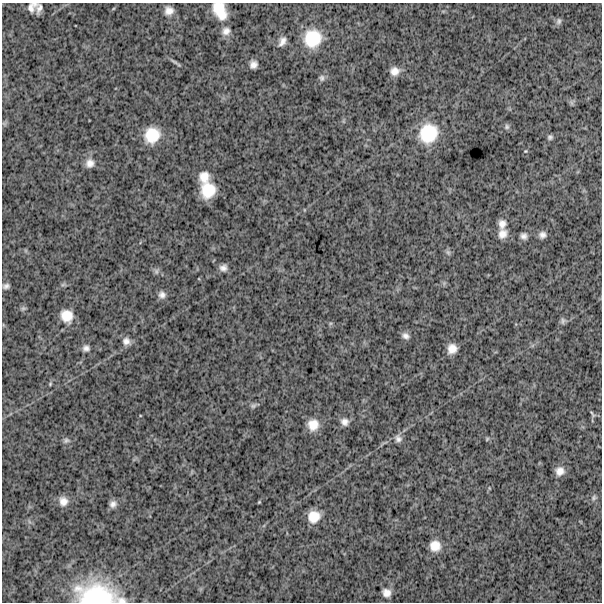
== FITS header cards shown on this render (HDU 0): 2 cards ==
NAXIS1  =                  600
NAXIS2  =                  600

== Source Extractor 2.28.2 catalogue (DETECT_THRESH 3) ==
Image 600 x 600 px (HDU 0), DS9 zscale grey, 1 PNG px = 1 image px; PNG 604 x 604 px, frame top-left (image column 1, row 600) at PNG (2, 3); no overlay
Background 1620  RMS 270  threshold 811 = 3 sigma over >= 5 px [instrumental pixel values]
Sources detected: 55; all 55 listed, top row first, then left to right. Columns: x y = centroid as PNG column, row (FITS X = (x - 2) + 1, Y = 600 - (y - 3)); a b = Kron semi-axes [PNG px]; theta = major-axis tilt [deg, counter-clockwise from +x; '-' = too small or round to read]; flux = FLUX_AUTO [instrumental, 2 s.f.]
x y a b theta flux
32 7 12 8 46 1.2e+05
39 8 10 5 73 8.1e+04
220 10 19 12 -62 4.1e+05
169 11 9 8 - 1.3e+05
559 21 9 7 70 4.9e+04
226 31 11 10 - 1.1e+05
312 38 21 19 60 6.3e+05
282 41 11 7 57 1.0e+05
174 61 14 4 -31 4.6e+04
253 64 7 7 - 1.0e+05
394 71 11 10 - 1.4e+05
322 78 9 7 77 5.3e+04
572 103 7 4 -71 3.2e+04
507 127 7 6 - 4.2e+04
428 133 22 20 59 7.3e+05
152 135 18 16 57 4.8e+05
550 137 6 6 - 4.0e+04
525 151 4 4 - 1.6e+04
90 163 11 10 - 1.3e+05
204 177 12 11 - 2.1e+05
208 190 14 13 - 4.5e+05
502 224 12 10 81 1.3e+05
502 234 13 11 61 1.5e+05
542 235 8 8 - 8.2e+04
524 236 7 6 - 7.3e+04
448 252 8 5 -63 4.2e+04
223 268 9 8 - 8.5e+04
156 271 8 6 -76 5.0e+04
6 286 7 5 11 5.7e+04
162 295 10 9 - 8.5e+04
23 308 8 5 7 3.3e+04
67 316 12 11 - 2.7e+05
563 321 10 5 86 4.8e+04
406 336 10 7 -26 8.1e+04
126 341 10 9 - 1.0e+05
86 348 9 8 - 7.0e+04
452 349 9 9 - 1.7e+05
50 384 5 4 - 2.1e+04
253 406 9 6 30 4.3e+04
592 414 10 3 -57 3.1e+04
344 422 10 9 - 1.0e+05
313 425 12 11 - 2.5e+05
398 439 10 8 -56 8.2e+04
487 439 5 4 - 2.1e+04
66 440 8 6 11 4.6e+04
560 471 9 9 - 1.3e+05
594 498 7 6 - 3.8e+04
63 501 11 10 - 1.5e+05
259 502 5 3 - 1.7e+04
113 504 8 8 - 8.5e+04
314 517 12 12 - 2.9e+05
435 546 12 12 - 2.2e+05
386 593 10 9 - 1.3e+05
96 595 49 25 -5 1.6e+06
121 600 14 9 -11 1.3e+05
At the frame edge (FLAGS 8, measured only in part): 4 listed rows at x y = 32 7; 220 10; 96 595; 121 600